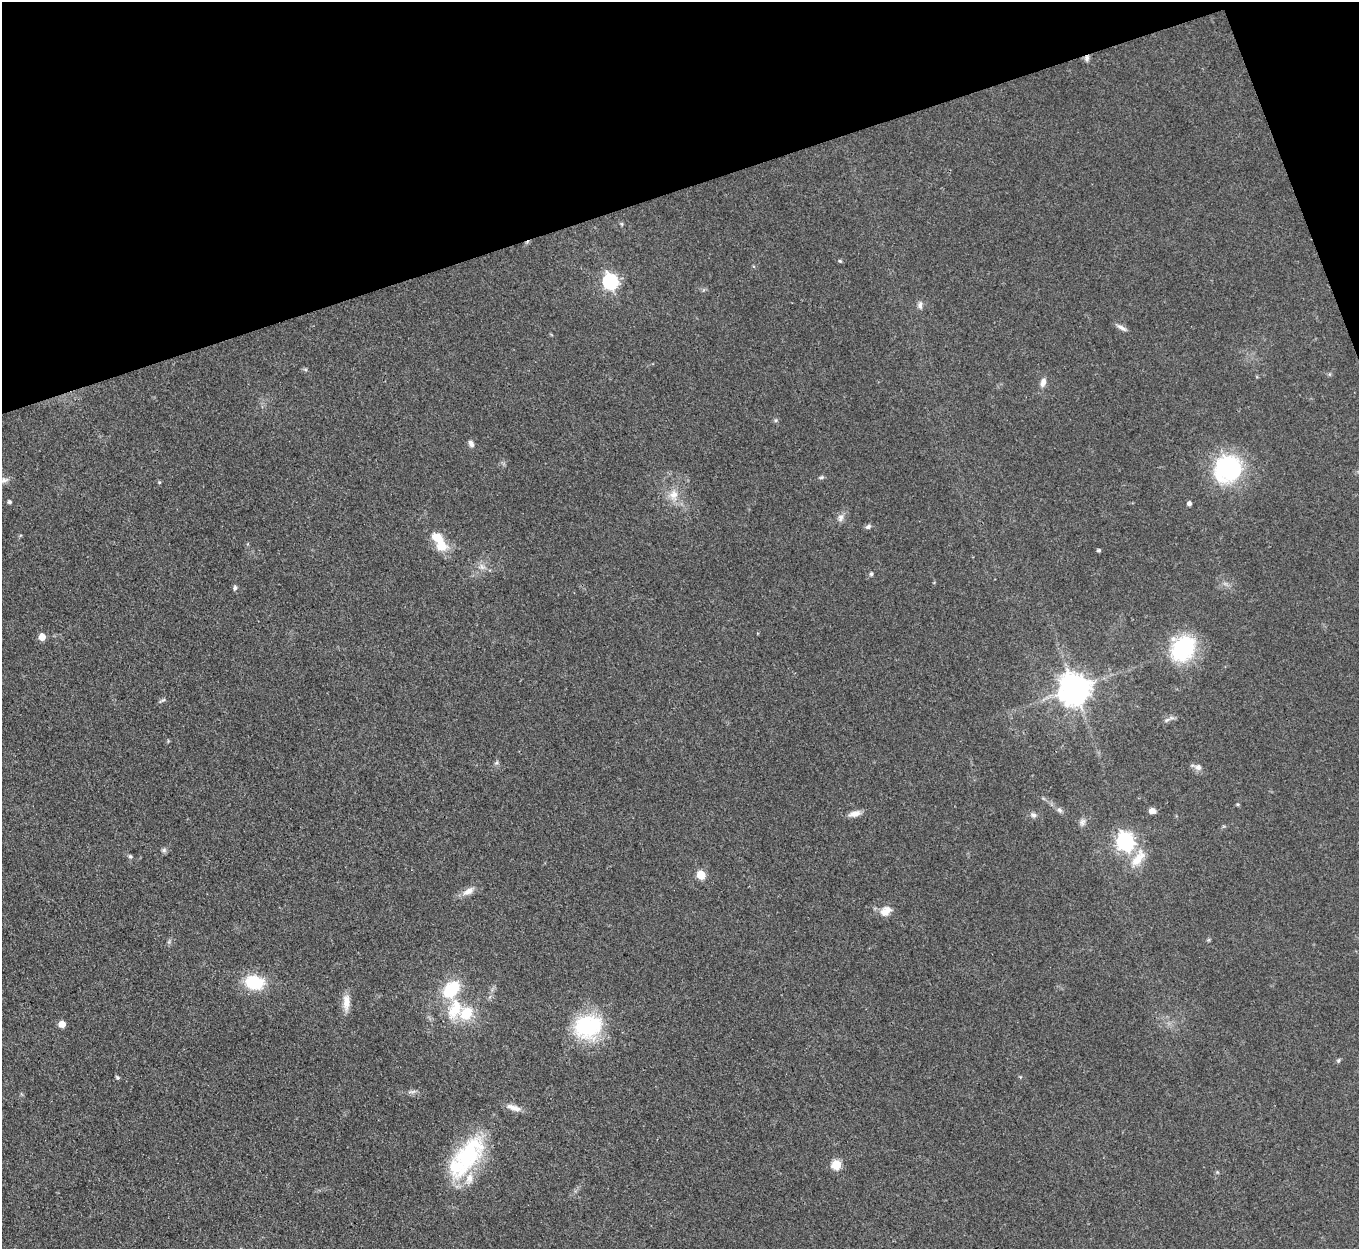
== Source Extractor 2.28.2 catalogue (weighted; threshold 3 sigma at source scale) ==
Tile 3 of 4 x 4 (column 3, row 1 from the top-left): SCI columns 2715-4071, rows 4017-5263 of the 5429 x 5414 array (HDU 1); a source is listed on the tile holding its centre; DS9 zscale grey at full resolution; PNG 1361 x 1251 px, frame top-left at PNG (2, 2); no overlay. Shown black and unused: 17% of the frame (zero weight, under 3 of 4 exposures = <1% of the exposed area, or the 3 px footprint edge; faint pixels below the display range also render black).
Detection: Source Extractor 2.28.2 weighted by HDU 2 'WHT'; one run over the whole footprint, this tile lists its part. Background 0.108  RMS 0.0067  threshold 0.03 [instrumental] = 3 sigma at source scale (4.5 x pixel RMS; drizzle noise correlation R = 1.50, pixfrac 1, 0.05/0.05 arcsec/px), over >= 5 px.
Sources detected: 59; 1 inside a brighter object's white glare — not listed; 3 inside a brighter listed object's ellipse — not listed separately; the other 55 listed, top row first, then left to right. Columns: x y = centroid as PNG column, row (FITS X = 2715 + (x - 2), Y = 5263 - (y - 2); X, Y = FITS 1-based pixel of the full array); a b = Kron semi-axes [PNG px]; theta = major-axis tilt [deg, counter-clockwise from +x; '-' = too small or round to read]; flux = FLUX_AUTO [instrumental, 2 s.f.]
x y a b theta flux
1087 58 8 6 78 2.1
622 224 6 4 -71 0.86
840 261 5 5 - 0.89
610 281 7 6 - 180
920 305 10 6 -89 2.5
1121 328 16 5 -30 2.8
1043 382 12 7 70 3.7
776 420 6 5 - 1.1
471 444 9 6 -59 2.5
1228 469 21 20 - 96
821 477 6 5 - 1.2
4 480 13 7 17 3.4
159 482 5 4 - 0.78
673 495 17 12 88 8.7
9 502 4 4 - 1.6
1189 503 4 4 - 2.5
840 518 11 8 73 3.1
868 527 8 6 24 1.9
441 545 18 15 -59 13
1099 550 4 3 - 1.2
482 567 10 6 -41 3
871 574 6 4 76 1.2
235 588 7 4 79 1.4
42 637 5 5 - 11
1183 648 25 20 62 70
1074 689 9 9 - 1200
162 700 12 3 31 1.2
1167 720 7 5 43 1.8
496 763 6 4 43 1.2
1198 767 10 8 -21 3.2
1237 804 5 3 - 0.74
1059 810 9 5 -27 1.9
1152 811 7 6 - 3.4
855 814 15 7 14 4.9
1033 815 8 7 - 2.3
1082 822 10 7 72 2.5
1125 841 7 7 - 270
164 850 6 6 - 1.5
130 856 6 5 - 1.2
1138 858 30 12 57 13
701 875 5 5 - 25
468 891 18 8 31 5.6
886 911 16 12 32 6.9
254 982 22 15 -13 27
451 989 14 10 48 38
346 1002 22 8 90 7.5
455 1009 29 17 68 24
62 1024 5 5 - 9.8
588 1026 32 26 14 57
1338 1060 6 5 - 1.1
117 1078 5 4 - 0.99
412 1092 12 4 5 2
514 1108 21 7 -18 5.5
468 1155 57 26 59 67
836 1165 5 5 - 34
Overlapping masked pixels (flux is a lower limit): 1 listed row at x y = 1087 58